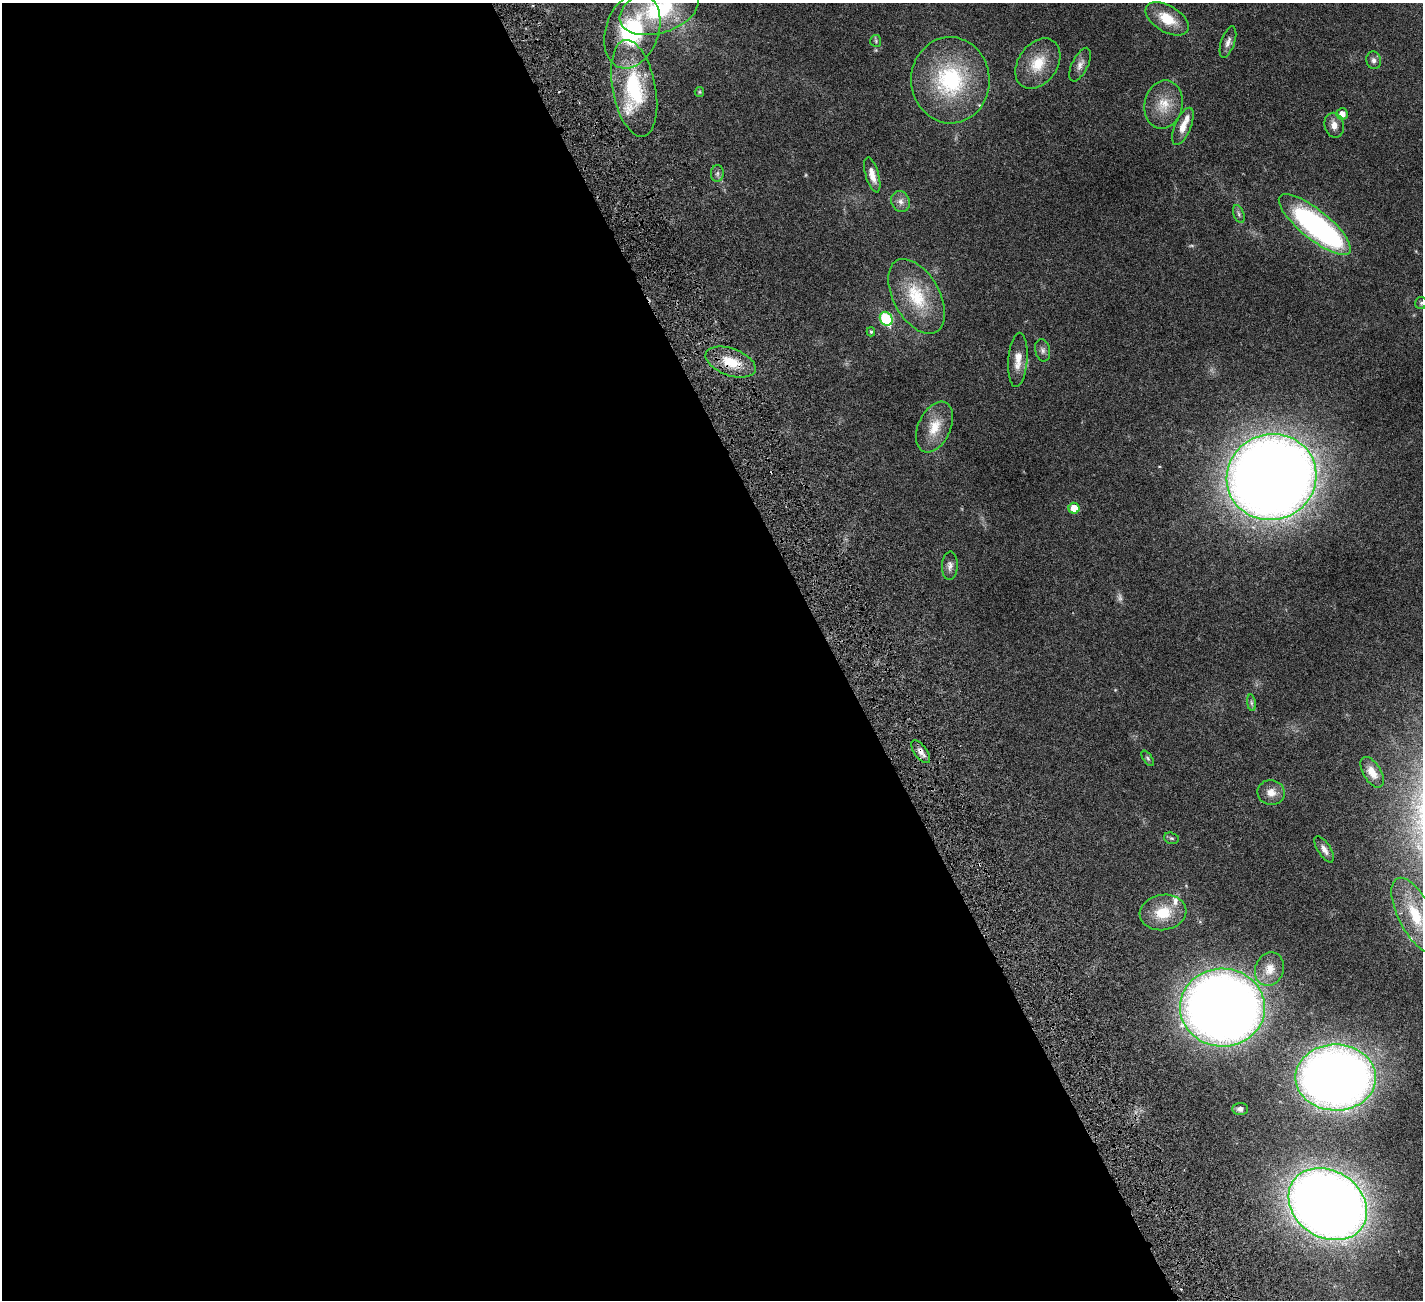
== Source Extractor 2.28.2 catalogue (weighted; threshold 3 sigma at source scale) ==
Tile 9 of 4 x 4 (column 1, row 3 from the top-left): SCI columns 2-1422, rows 1596-2893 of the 5741 x 5680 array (HDU 1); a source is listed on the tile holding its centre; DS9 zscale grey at full resolution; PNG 1425 x 1302 px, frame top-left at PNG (2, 3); each listed source drawn as its Kron ellipse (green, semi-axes under 4 px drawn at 4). Shown black and unused: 59% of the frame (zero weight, under 4 of 8 exposures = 2% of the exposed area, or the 3 px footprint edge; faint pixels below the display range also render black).
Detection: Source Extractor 2.28.2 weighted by HDU 2 'WHT'; one run over the whole footprint, this tile lists its part. Background 0.0348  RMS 0.0021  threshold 0.00866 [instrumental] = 3 sigma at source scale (4.09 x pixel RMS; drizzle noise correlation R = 1.36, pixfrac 0.8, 0.05/0.05 arcsec/px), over >= 5 px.
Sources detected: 54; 3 too faint to see at this stretch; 1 inside a brighter object's white glare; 2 cosmic-ray / hot-pixel residue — neither listed nor drawn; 3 inside a brighter listed object's ellipse — not listed separately; the other 45 listed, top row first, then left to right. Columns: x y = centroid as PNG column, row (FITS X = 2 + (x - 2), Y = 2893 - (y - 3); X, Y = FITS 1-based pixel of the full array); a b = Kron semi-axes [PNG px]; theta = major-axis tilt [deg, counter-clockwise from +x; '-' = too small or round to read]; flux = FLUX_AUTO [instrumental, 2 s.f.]
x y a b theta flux
659 10 40 23 17 17
1167 19 24 13 -31 4.4
632 31 39 26 70 20
876 41 6 5 - 0.35
1228 42 16 7 71 1
1374 60 9 7 -78 0.77
1038 64 27 19 54 5.3
1080 65 18 8 64 1.2
950 80 43 39 -88 20
634 88 49 21 -79 16
699 92 5 4 - 0.22
1163 105 24 19 79 4.3
1342 114 5 5 - 1.4
1334 125 12 9 -78 1.4
1183 126 20 8 67 2.4
717 173 8 6 88 0.58
872 175 18 6 -74 1.9
901 201 11 9 -68 1.1
1239 214 9 5 -70 0.47
1315 224 44 14 -39 48
916 296 41 23 -61 9.5
1421 303 6 6 - 0.34
886 319 7 6 - 14
871 332 4 3 - 0.3
1043 350 11 7 -78 0.75
1018 360 27 9 86 2.6
731 362 26 13 -20 5
934 427 27 16 65 4.4
1272 477 45 43 21 390
1074 508 5 5 - 2.9
950 566 14 8 87 0.99
1251 703 8 4 -82 0.44
921 752 13 6 -54 1.3
1148 758 9 4 -55 0.35
1372 772 17 9 -59 2
1271 793 13 12 - 1.9
1171 838 7 5 -16 0.34
1324 849 15 6 -57 1.2
1163 912 23 17 10 5.7
1415 915 41 17 -63 8.4
1269 969 17 14 69 2.4
1222 1007 42 39 -2 230
1336 1077 40 33 -1 200
1240 1109 8 6 2 0.72
1328 1204 42 33 -33 310
Overlapping masked pixels (flux is a lower limit): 2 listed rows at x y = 731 362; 921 752
Isophote crosses this tile's border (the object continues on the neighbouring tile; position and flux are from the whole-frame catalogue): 1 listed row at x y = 659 10